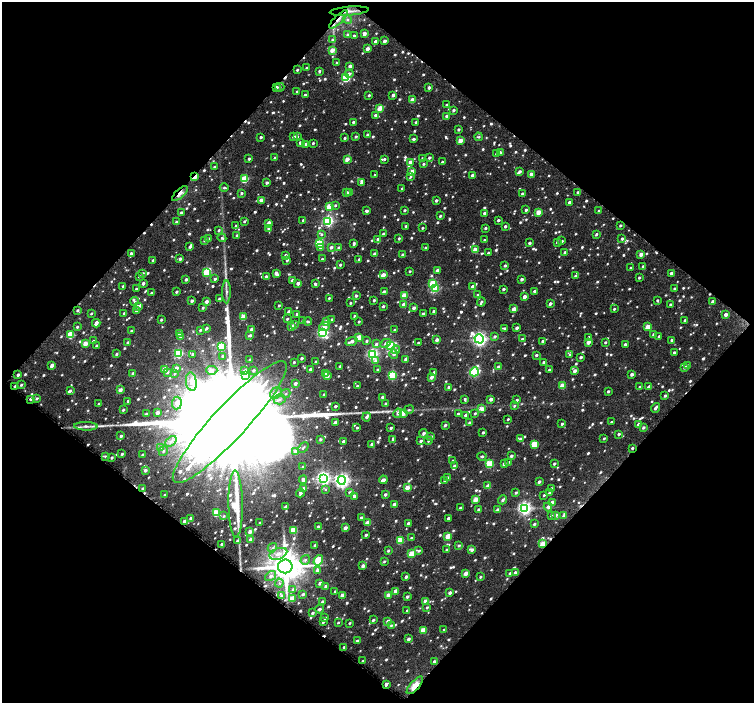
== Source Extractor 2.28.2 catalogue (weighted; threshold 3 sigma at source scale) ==
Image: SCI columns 7-1510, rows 65-1466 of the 1518 x 1522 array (HDU 1 of 3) = the unmasked area's bounding box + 8 px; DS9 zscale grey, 2 x 2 block average (1 PNG px = mean of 2 x 2 image px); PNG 756 x 705 px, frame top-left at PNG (2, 2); each listed source drawn as its Kron ellipse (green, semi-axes under 4 px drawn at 4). Shown black and unused: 51% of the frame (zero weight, under 4 of 7 exposures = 3% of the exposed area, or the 3 px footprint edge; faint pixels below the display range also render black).
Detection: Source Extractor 2.28.2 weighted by HDU 2 'WHT'. Background 0.0672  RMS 0.0095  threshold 0.0389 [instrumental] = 3 sigma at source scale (4.09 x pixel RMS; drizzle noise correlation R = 1.36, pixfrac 0.8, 0.0396/0.0396 arcsec/px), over >= 5 px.
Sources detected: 1208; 6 too faint to see at this stretch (2 x 2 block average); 1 inside a brighter object's white glare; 17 cosmic-ray / hot-pixel residue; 3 long thin detections or spike segments (spike, bleed or trail) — neither listed nor drawn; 4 coinciding with a brighter row at this scale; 27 inside a brighter listed object's ellipse — not listed separately; of the other 1150, all 500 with FLUX_AUTO >= 3.15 (the completeness limit of this list) listed and drawn (650 fainter detections not listed), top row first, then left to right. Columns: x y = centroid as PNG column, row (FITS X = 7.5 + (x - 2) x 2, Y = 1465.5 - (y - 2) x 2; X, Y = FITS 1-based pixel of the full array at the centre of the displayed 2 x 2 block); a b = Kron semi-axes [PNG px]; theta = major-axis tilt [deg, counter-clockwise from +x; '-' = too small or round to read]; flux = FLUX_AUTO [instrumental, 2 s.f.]
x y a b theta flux
349 11 19 4 5 17
338 19 12 2 45 10
347 20 4 4 - 5.2
364 33 3 2 - 17
348 34 3 3 - 5.2
354 36 2 2 - 4.8
332 40 4 3 - 4.1
385 41 2 2 - 11
375 42 3 2 - 12
367 49 3 2 - 14
332 50 3 2 - 27
337 63 3 3 - 4
350 66 3 2 - 16
307 68 2 2 - 3.8
297 70 2 2 - 4.4
319 71 3 2 - 3.7
349 74 4 4 - 6.6
346 78 3 3 - 140
280 87 4 4 - 6.1
429 87 3 2 - 7
276 88 3 2 - 12
297 92 2 2 - 5.3
305 95 2 2 - 5.1
369 95 2 2 - 4.2
393 95 2 2 - 9.1
412 100 3 2 - 28
447 105 2 2 - 4.8
380 108 3 3 - 42
453 110 3 2 - 4.9
375 115 3 3 - 5.3
447 116 3 2 - 12
353 122 2 2 - 4.5
416 122 2 2 - 4.6
458 129 3 2 - 4.9
367 135 3 2 - 4.9
294 136 3 2 - 8.3
297 136 3 3 - 3.9
356 136 2 2 - 4.9
261 137 2 2 - 5.6
478 137 4 2 - 3.3
345 138 2 2 - 3.8
414 139 3 2 - 6
460 141 3 2 - 31
300 143 4 3 - 6.5
313 143 2 2 - 3.8
306 144 3 2 - 7.3
500 152 3 2 - 3.5
496 154 3 2 - 5
275 158 2 2 - 5.2
429 158 3 2 - 5.4
249 159 2 2 - 5
347 159 3 2 - 24
384 159 3 2 - 3.4
422 159 3 3 - 5.7
410 162 3 2 - 19
442 162 2 2 - 4.2
424 164 3 2 - 3.7
214 167 2 2 - 4.2
412 172 3 3 - 30
519 172 4 2 - 7.8
531 174 3 2 - 23
375 175 2 2 - 3.5
473 175 3 2 - 11
195 177 3 2 - 41
410 177 4 3 - 3.7
245 179 3 3 - 100
267 182 2 2 - 6.6
361 183 3 3 - 5.2
224 188 4 3 - 4.9
402 188 3 2 - 3.2
346 192 3 2 - 7.7
349 192 3 2 - 8.4
578 192 3 3 - 4.6
241 193 3 2 - 4.4
180 194 10 3 42 19
523 194 2 2 - 8.6
261 200 3 2 - 21
436 200 2 2 - 5.9
570 202 3 2 - 10
335 205 3 3 - 3.9
329 207 3 3 - 65
404 210 2 2 - 4.6
526 210 2 2 - 5.4
367 211 3 2 - 6.4
599 211 2 2 - 4.4
538 212 3 2 - 35
181 213 2 2 - 6.6
485 213 3 2 - 7.8
440 216 2 2 - 5
303 220 3 2 - 3.7
498 220 2 2 - 4.9
244 221 4 2 - 3.8
328 221 4 3 - 340
177 222 2 2 - 7.8
269 223 4 2 - 15
620 225 2 2 - 4.3
236 226 3 3 - 3.7
406 226 2 2 - 4.1
505 226 3 2 - 4.9
269 228 3 2 - 11
423 228 2 2 - 3.3
485 228 2 2 - 4.1
219 230 3 3 - 3.4
321 234 4 4 - 4.6
383 234 3 2 - 6.6
596 234 4 2 - 3.9
237 235 2 2 - 5.1
222 238 4 3 - 4.3
399 238 3 3 - 3.5
209 239 3 2 - 8.7
378 239 3 3 - 8.7
622 239 3 3 - 5.2
204 240 3 3 - 5.2
484 240 2 2 - 3.8
562 241 3 2 - 3.4
557 242 3 2 - 4.5
529 243 2 2 - 5.6
319 244 4 3 - 160
354 244 3 2 - 5.2
190 247 2 2 - 6.3
331 247 3 2 - 7.3
321 248 3 3 - 5.3
339 248 3 2 - 5.3
426 248 2 2 - 4.6
475 250 3 3 - 29
131 253 3 2 - 6.5
374 253 2 2 - 4.3
488 253 2 2 - 5.3
565 253 2 2 - 7.9
641 254 3 2 - 17
286 255 3 2 - 5.5
403 255 2 2 - 6
180 259 3 2 - 6.9
322 259 2 2 - 3.3
359 259 3 2 - 4.6
153 260 2 2 - 4.2
287 260 3 2 - 5.8
340 265 2 2 - 4.7
505 265 3 2 - 4.6
643 266 3 3 - 5.4
631 268 2 2 - 3.3
438 270 3 2 - 10
410 271 2 2 - 3.9
143 273 3 2 - 3.7
206 273 3 3 - 75
671 273 3 2 - 7.4
276 274 3 3 - 8.1
383 275 3 2 - 27
139 276 2 2 - 4.6
266 276 2 2 - 6.8
575 276 3 2 - 4.5
639 278 3 2 - 4.1
186 279 2 2 - 6.7
215 279 3 2 - 5.2
522 279 3 2 - 7.6
292 280 3 3 - 6.6
143 283 2 2 - 8.9
298 283 3 2 - 13
432 283 4 3 - 68
315 284 3 2 - 5.6
123 286 2 2 - 4.1
473 287 3 3 - 11
435 288 3 3 - 120
674 288 2 2 - 4.2
136 289 2 2 - 3.7
503 289 2 2 - 5.5
384 291 3 2 - 4.2
534 291 3 2 - 5.3
176 292 2 2 - 4.8
226 292 11 4 90 8.5
151 293 3 2 - 4.3
404 295 3 3 - 49
478 295 3 3 - 4.3
356 296 2 2 - 6
525 297 3 2 - 14
329 298 2 2 - 3.2
219 299 2 2 - 5.8
374 300 3 2 - 4.8
657 300 3 2 - 3.7
135 301 4 3 - 4.4
192 301 3 2 - 6.8
207 301 3 2 - 11
481 302 4 2 - 4.4
713 302 3 2 - 11
350 303 2 2 - 3.3
550 304 3 2 - 8
670 304 2 2 - 3.6
404 305 3 2 - 21
138 306 3 3 - 10
279 306 2 2 - 3.7
383 306 2 2 - 4.8
203 308 2 2 - 3.9
414 308 2 2 - 12
514 309 3 2 - 21
614 309 3 2 - 3.5
77 310 2 2 - 4.7
136 310 3 2 - 8.1
434 311 2 2 - 5
289 312 3 2 - 9.1
91 313 2 2 - 3.6
124 313 3 2 - 3.9
297 314 3 2 - 7
423 314 2 2 - 4.4
726 314 3 2 - 11
354 316 4 2 - 4
243 317 3 2 - 43
287 319 2 2 - 4.1
332 319 3 2 - 5.2
161 320 2 2 - 3.6
685 320 2 2 - 6.5
302 321 3 2 - 4.8
326 321 3 3 - 20
308 322 4 3 - 5.3
359 322 2 2 - 3.7
96 323 4 2 - 15
294 325 3 3 - 3.7
77 327 3 3 - 4.2
292 327 3 2 - 11
324 327 5 4 - 9.6
648 327 3 3 - 52
206 328 4 3 - 4.9
504 328 3 2 - 4
517 328 3 2 - 6.8
200 330 3 2 - 3.8
252 330 3 2 - 19
394 330 2 2 - 3.7
131 331 2 2 - 3.8
323 332 4 4 - 370
179 333 3 2 - 12
654 334 3 2 - 7.8
70 335 3 3 - 93
250 335 3 2 - 5.4
495 336 4 3 - 4.9
659 336 3 2 - 5
181 337 3 2 - 10
589 337 3 2 - 6.8
359 338 3 3 - 54
479 339 5 4 - 670
522 339 3 3 - 5.5
437 340 3 2 - 14
672 340 3 3 - 3.9
93 341 2 2 - 4
351 341 6 2 21 11
366 341 3 2 - 4.1
543 341 3 2 - 5.7
588 342 3 2 - 16
605 342 3 2 - 3.7
85 343 3 2 - 29
128 343 3 2 - 5.2
386 343 5 4 - 8.1
418 343 2 2 - 3.5
376 344 4 3 - 6.2
625 344 3 3 - 5.2
97 346 3 2 - 5.1
221 346 3 3 - 160
391 346 4 3 - 230
396 350 4 3 - 4
674 352 3 2 - 4.2
179 353 3 3 - 170
117 354 2 2 - 4.8
192 354 3 2 - 3.7
372 354 4 3 - 390
394 354 4 4 - 10
536 355 3 2 - 4.5
570 355 3 3 - 4.3
223 356 3 3 - 5.3
581 357 3 2 - 5.7
302 358 2 2 - 5.9
406 359 3 2 - 10
250 360 3 2 - 4.5
376 361 4 3 - 11
294 362 2 2 - 3.4
316 362 3 2 - 9
544 362 3 2 - 8.8
52 365 4 2 - 14
688 365 3 2 - 4.8
340 366 3 2 - 3.2
499 367 3 2 - 14
685 367 3 2 - 8
176 368 3 3 - 15
165 369 3 3 - 31
310 369 2 2 - 5.4
212 370 5 4 - 12
254 370 2 2 - 3.6
377 370 3 2 - 3.7
549 370 2 2 - 5.3
244 371 3 2 - 5.8
575 371 3 3 - 11
167 372 3 3 - 5.7
434 372 3 2 - 6.4
474 372 4 3 - 220
133 373 2 2 - 5.9
175 374 4 3 - 3.6
325 374 3 2 - 3.6
632 374 3 2 - 8.8
18 375 2 2 - 7.1
246 375 3 2 - 11
392 375 3 3 - 170
327 376 3 2 - 18
432 377 3 2 - 12
191 382 9 5 -82 15
295 383 3 3 - 8.5
21 385 3 2 - 3.8
15 386 2 2 - 4.6
357 386 3 2 - 5.1
562 386 3 3 - 45
449 387 3 2 - 9.5
640 387 3 2 - 5.8
649 387 3 2 - 12
120 390 3 2 - 13
70 391 3 3 - 4.6
608 391 3 2 - 4.1
276 393 6 5 - 11
286 394 5 4 - 5.5
324 394 2 2 - 3.2
665 396 3 2 - 4.6
383 397 2 2 - 8.6
37 398 4 3 - 4.3
31 399 2 2 - 7
280 399 6 5 - 9
465 399 3 2 - 4
491 399 3 2 - 13
517 400 3 2 - 4.2
128 401 3 2 - 4.5
177 403 6 4 84 17
386 403 3 2 - 4.3
99 404 2 2 - 4.4
335 406 2 2 - 6.3
514 406 3 3 - 3.3
655 408 5 2 - 8.2
482 409 3 3 - 15
123 410 3 3 - 3.4
409 410 5 4 - 3.9
157 412 3 2 - 13
398 413 5 3 - 9.1
403 413 3 3 - 33
475 413 3 2 - 4.4
146 414 3 2 - 3.3
458 414 3 2 - 4.4
466 415 3 2 - 11
367 417 4 3 - 7.9
508 419 2 2 - 3.3
230 422 81 17 47 280000
335 422 3 2 - 9
611 422 2 2 - 3.5
470 423 3 2 - 6.4
562 424 3 2 - 4.4
445 425 3 2 - 6.1
639 425 3 2 - 20
86 426 12 4 -1 8.8
643 427 3 3 - 5.4
357 428 3 3 - 3.3
391 428 3 2 - 4.8
483 432 2 2 - 4.4
424 433 4 3 - 8.1
619 434 2 2 - 4.8
121 436 3 2 - 6.2
431 436 3 3 - 3.8
604 438 3 2 - 3.6
320 439 3 3 - 3.2
393 439 2 2 - 4.7
520 439 4 3 - 6.1
171 441 6 4 40 8
343 441 3 2 - 7
421 441 3 2 - 5.5
428 441 4 3 - 3.4
372 444 3 3 - 9.9
534 444 3 3 - 76
160 448 3 3 - 12
303 448 6 3 44 3.4
632 448 3 2 - 3.7
163 451 5 3 - 4.3
296 452 3 2 - 28
122 454 2 2 - 3.9
143 455 2 2 - 5.3
105 456 3 3 - 3.2
482 456 4 3 - 3.3
511 456 3 2 - 6
112 458 2 2 - 4.6
452 461 3 2 - 3.9
509 462 4 2 - 3.8
489 464 3 3 - 110
504 464 3 2 - 7.1
554 464 3 2 - 4.9
454 466 3 3 - 5.9
303 467 2 2 - 3.5
145 470 3 2 - 6.5
323 478 4 4 - 570
448 478 3 2 - 12
303 480 4 3 - 7.4
342 480 4 4 - 730
383 480 4 2 - 9.8
444 481 3 3 - 3.7
539 482 3 2 - 7.2
488 486 3 2 - 23
143 488 3 2 - 3.6
304 488 3 3 - 6.3
407 488 3 2 - 32
551 488 3 2 - 3.7
326 489 4 3 - 3.3
349 492 3 3 - 3.2
300 493 4 3 - 4.7
516 493 3 2 - 4.2
550 493 3 3 - 5.2
385 494 3 2 - 5.9
165 495 3 2 - 4.3
544 495 3 2 - 3.4
354 496 3 2 - 7.9
475 499 3 3 - 34
503 500 4 3 - 5.5
552 502 3 2 - 19
236 504 33 7 -89 120
394 504 3 2 - 13
286 506 4 2 - 7.5
548 507 4 4 - 6.4
460 508 2 2 - 4.1
524 508 4 4 - 600
478 509 3 2 - 3.3
498 509 3 3 - 6.5
216 513 3 3 - 77
551 515 3 2 - 4.2
556 515 3 3 - 9.4
564 515 3 2 - 8.2
224 516 3 3 - 3.2
361 517 2 2 - 3.8
191 518 2 2 - 7.3
448 518 2 2 - 4.4
184 521 2 2 - 8
368 522 3 2 - 37
260 523 2 2 - 3.3
408 523 3 2 - 3.8
534 524 3 2 - 4.6
318 527 2 2 - 4.4
345 528 3 2 - 12
294 530 3 3 - 86
250 532 3 2 - 16
366 535 2 2 - 4.4
448 536 3 3 - 40
411 538 3 2 - 3.5
251 540 3 2 - 26
400 540 3 3 - 78
238 541 3 3 - 11
221 544 2 2 - 3.8
543 544 3 3 - 65
315 545 3 2 - 5.4
459 545 3 3 - 4.6
272 548 5 4 - 4.6
447 550 4 3 - 4.5
472 550 3 3 - 8.1
388 551 3 2 - 4.1
419 551 4 3 - 4.1
278 554 9 5 20 19
411 554 3 3 - 68
305 560 5 4 - 5
318 560 5 3 - 120
384 562 3 2 - 3.2
285 566 7 7 - 5500
363 566 3 2 - 11
317 570 3 3 - 9.2
515 572 3 2 - 7.2
466 573 3 2 - 22
510 573 3 2 - 3.5
271 576 6 4 36 7.5
406 577 3 2 - 9.4
480 577 3 2 - 3.2
279 583 4 4 - 4.2
320 583 3 2 - 8.3
326 586 3 2 - 12
293 589 4 3 - 3.2
335 591 3 2 - 3.2
396 591 3 2 - 21
450 593 3 2 - 8.4
303 594 3 2 - 5.2
342 595 3 2 - 24
388 595 3 2 - 21
281 596 4 3 - 3.6
407 597 3 2 - 6.1
292 598 3 2 - 48
322 601 3 2 - 5
426 601 3 2 - 27
427 607 3 2 - 3.8
320 609 4 3 - 4.5
407 611 3 2 - 5.7
313 613 3 3 - 5.5
325 618 3 2 - 4.5
373 620 3 2 - 4.7
388 621 3 2 - 11
323 622 3 3 - 4.6
338 622 3 2 - 3.2
350 623 2 2 - 3.3
391 625 3 3 - 3.3
423 630 3 2 - 50
444 630 3 2 - 4.5
408 639 3 2 - 6.9
357 641 2 2 - 6.7
344 647 2 2 - 4.8
363 661 2 2 - 3.5
434 662 3 2 - 6.5
386 684 3 2 - 12
415 685 11 4 48 36
Overlapping masked pixels (flux is a lower limit): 11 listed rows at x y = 349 11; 338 19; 276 88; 195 177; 180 194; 230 422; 632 448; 543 544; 285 566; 386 684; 415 685